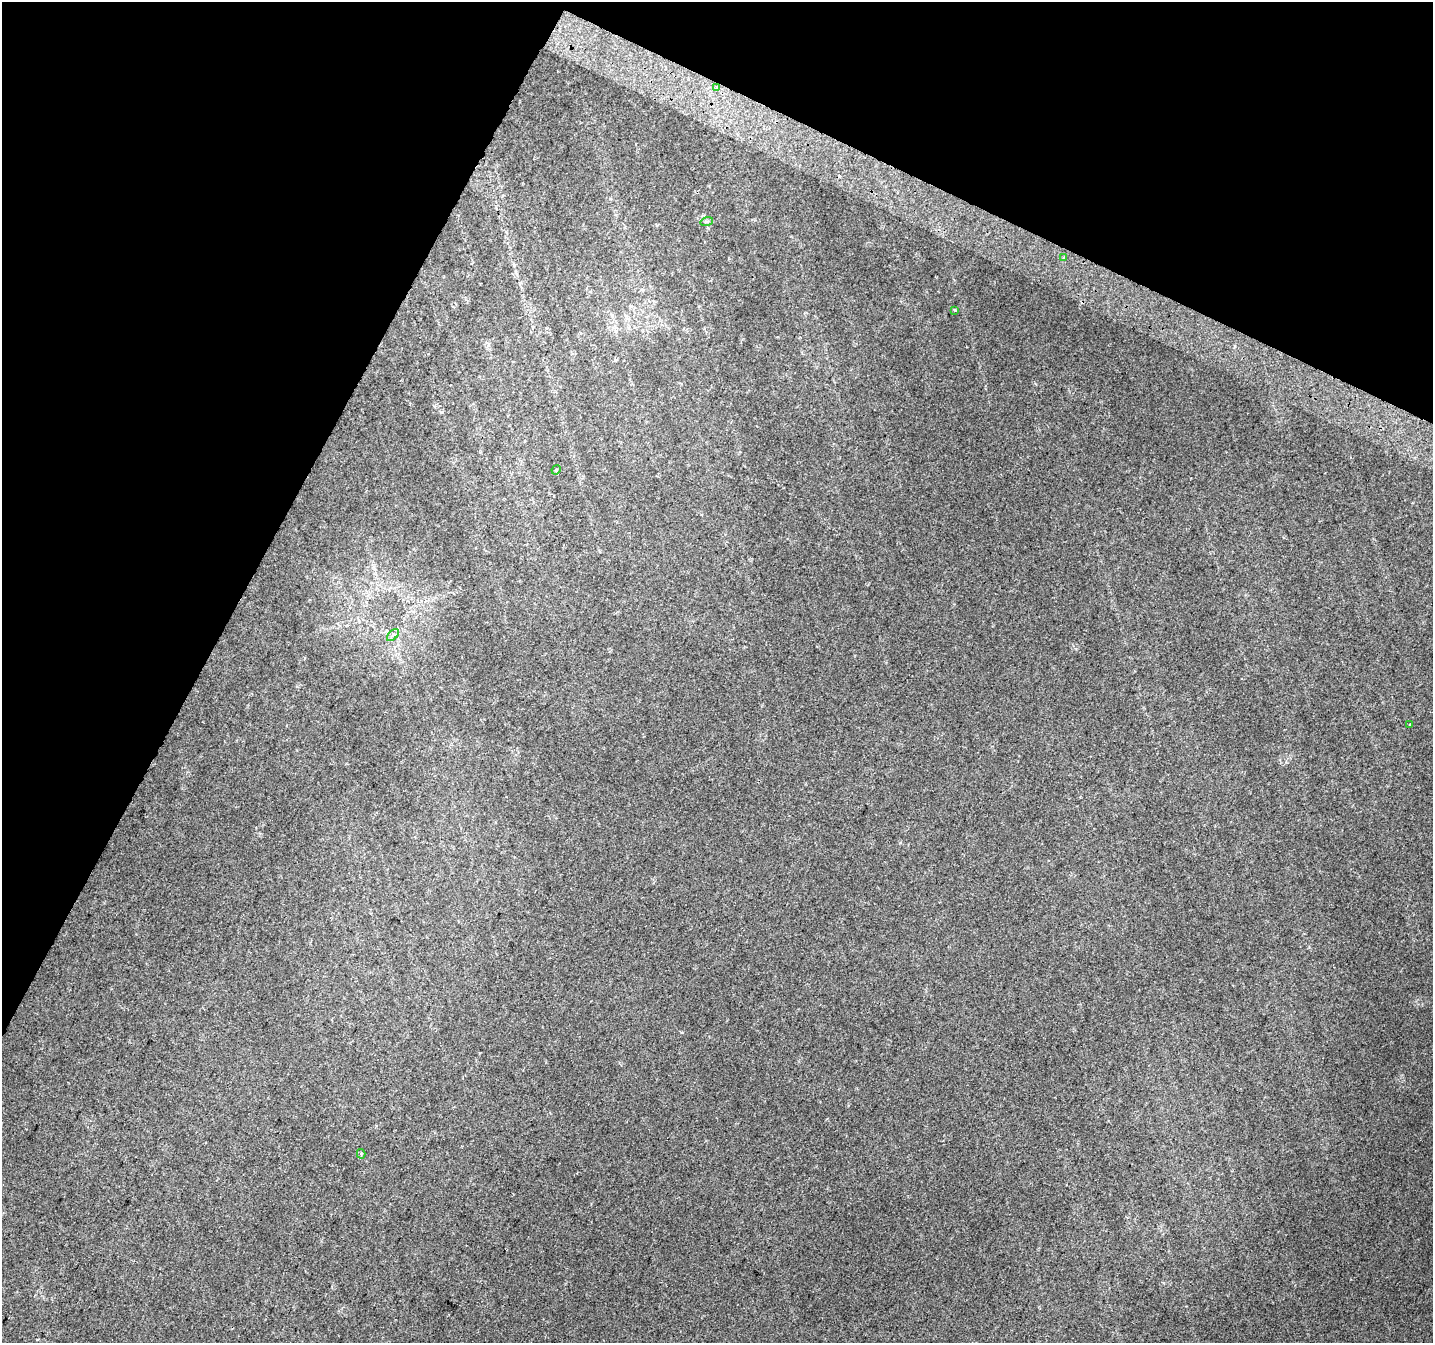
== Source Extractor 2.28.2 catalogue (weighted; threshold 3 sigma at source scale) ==
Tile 2 of 4 x 4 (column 2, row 1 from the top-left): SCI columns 1460-2890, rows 4331-5671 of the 5773 x 5911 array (HDU 1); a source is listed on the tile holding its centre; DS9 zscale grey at full resolution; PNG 1435 x 1345 px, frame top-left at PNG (2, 2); each listed source drawn as its Kron ellipse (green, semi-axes under 4 px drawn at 4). Shown black and unused: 25% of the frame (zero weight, under 2 of 3 exposures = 2% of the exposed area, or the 3 px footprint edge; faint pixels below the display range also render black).
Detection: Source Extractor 2.28.2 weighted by HDU 2 'WHT'; one run over the whole footprint, this tile lists its part. Background 0.0321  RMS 0.01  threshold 0.046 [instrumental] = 3 sigma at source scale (4.5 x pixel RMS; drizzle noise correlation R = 1.50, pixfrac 1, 0.0396/0.0396 arcsec/px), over >= 5 px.
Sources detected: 9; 1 cosmic-ray / hot-pixel residue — neither listed nor drawn; the other 8 listed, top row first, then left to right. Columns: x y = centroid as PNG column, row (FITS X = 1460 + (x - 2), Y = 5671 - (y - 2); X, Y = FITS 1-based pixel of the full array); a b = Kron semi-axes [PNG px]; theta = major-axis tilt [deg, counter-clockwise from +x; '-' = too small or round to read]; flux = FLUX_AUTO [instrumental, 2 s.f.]
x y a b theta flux
717 87 4 4 - 2.6
707 221 6 4 18 1.6
1064 257 3 3 - 2.4
955 310 3 2 - 1.2
556 470 5 4 - 0.96
393 635 7 4 45 2.3
1410 724 3 3 - 1.2
361 1154 5 4 - 1.4